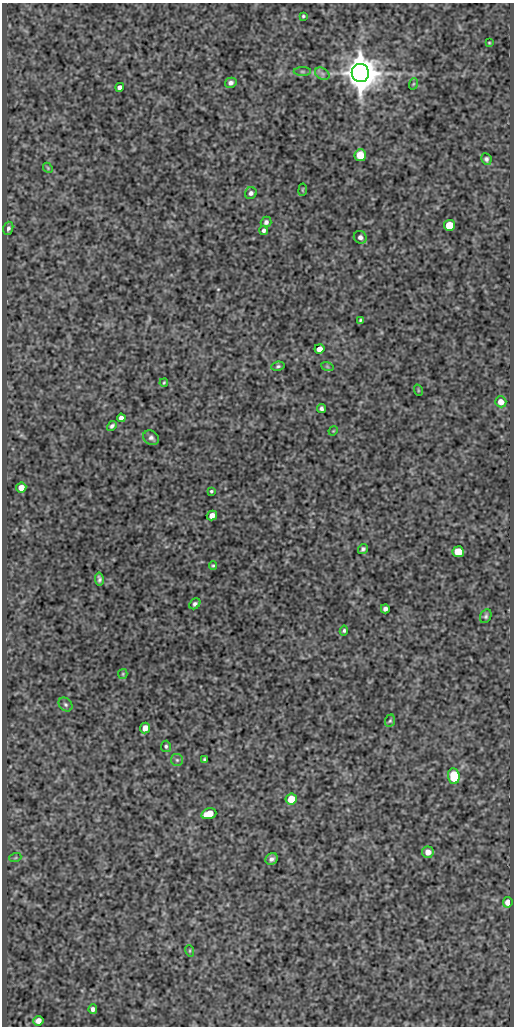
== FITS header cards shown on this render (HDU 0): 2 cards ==
NAXIS1  =                  512
NAXIS2  =                 1024

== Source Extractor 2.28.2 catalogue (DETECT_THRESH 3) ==
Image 512 x 1024 px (HDU 0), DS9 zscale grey, 1 PNG px = 1 image px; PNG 516 x 1028 px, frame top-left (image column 1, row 1024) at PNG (2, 3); each listed source drawn as its Kron ellipse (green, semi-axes under 4 px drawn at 4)
Background 419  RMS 0.88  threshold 2.65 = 3 sigma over >= 5 px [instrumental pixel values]
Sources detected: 58; all 58 listed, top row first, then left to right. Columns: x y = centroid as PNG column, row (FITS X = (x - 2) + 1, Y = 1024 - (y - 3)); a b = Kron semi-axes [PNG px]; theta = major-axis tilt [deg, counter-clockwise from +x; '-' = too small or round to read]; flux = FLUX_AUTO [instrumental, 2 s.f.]
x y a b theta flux
303 16 4 3 - 76
489 43 3 2 - 48
302 71 9 4 0 100
360 73 9 8 - 170000
322 74 8 5 -31 190
231 83 6 5 - 200
413 84 6 3 71 66
120 87 4 4 - 220
360 155 6 6 - 1000
486 159 6 5 - 140
48 168 6 4 -48 77
303 190 6 3 82 57
251 193 6 5 - 170
266 222 5 5 - 160
449 225 5 5 - 1800
8 228 7 5 72 160
264 230 4 4 - 140
360 237 7 6 - 190
360 320 4 3 - 91
319 349 5 5 - 510
278 366 7 4 10 110
327 366 6 4 -20 85
164 383 4 3 - 64
418 390 6 3 -72 51
501 402 5 5 - 520
321 408 4 4 - 130
121 418 4 4 - 210
112 426 5 4 - 130
333 431 5 4 - 52
151 438 8 6 -34 190
21 487 5 5 - 420
211 491 3 3 - 78
212 515 5 4 - 400
363 549 5 4 - 140
458 552 5 5 - 1700
213 566 4 4 - 70
99 579 6 4 -80 150
195 604 6 4 44 150
385 609 4 4 - 200
486 616 7 5 63 130
344 630 5 4 - 98
123 674 5 4 - 68
66 705 8 6 -45 140
390 721 6 5 - 98
145 728 5 5 - 430
166 746 5 5 - 110
177 760 6 6 - 130
204 760 3 3 - 77
454 776 8 5 -86 2600
291 799 5 5 - 1200
209 814 7 5 16 1300
428 852 6 6 - 460
15 858 6 4 19 76
272 859 6 5 - 220
508 902 5 4 - 560
190 951 6 3 -72 75
93 1009 5 4 - 200
38 1021 5 4 - 410